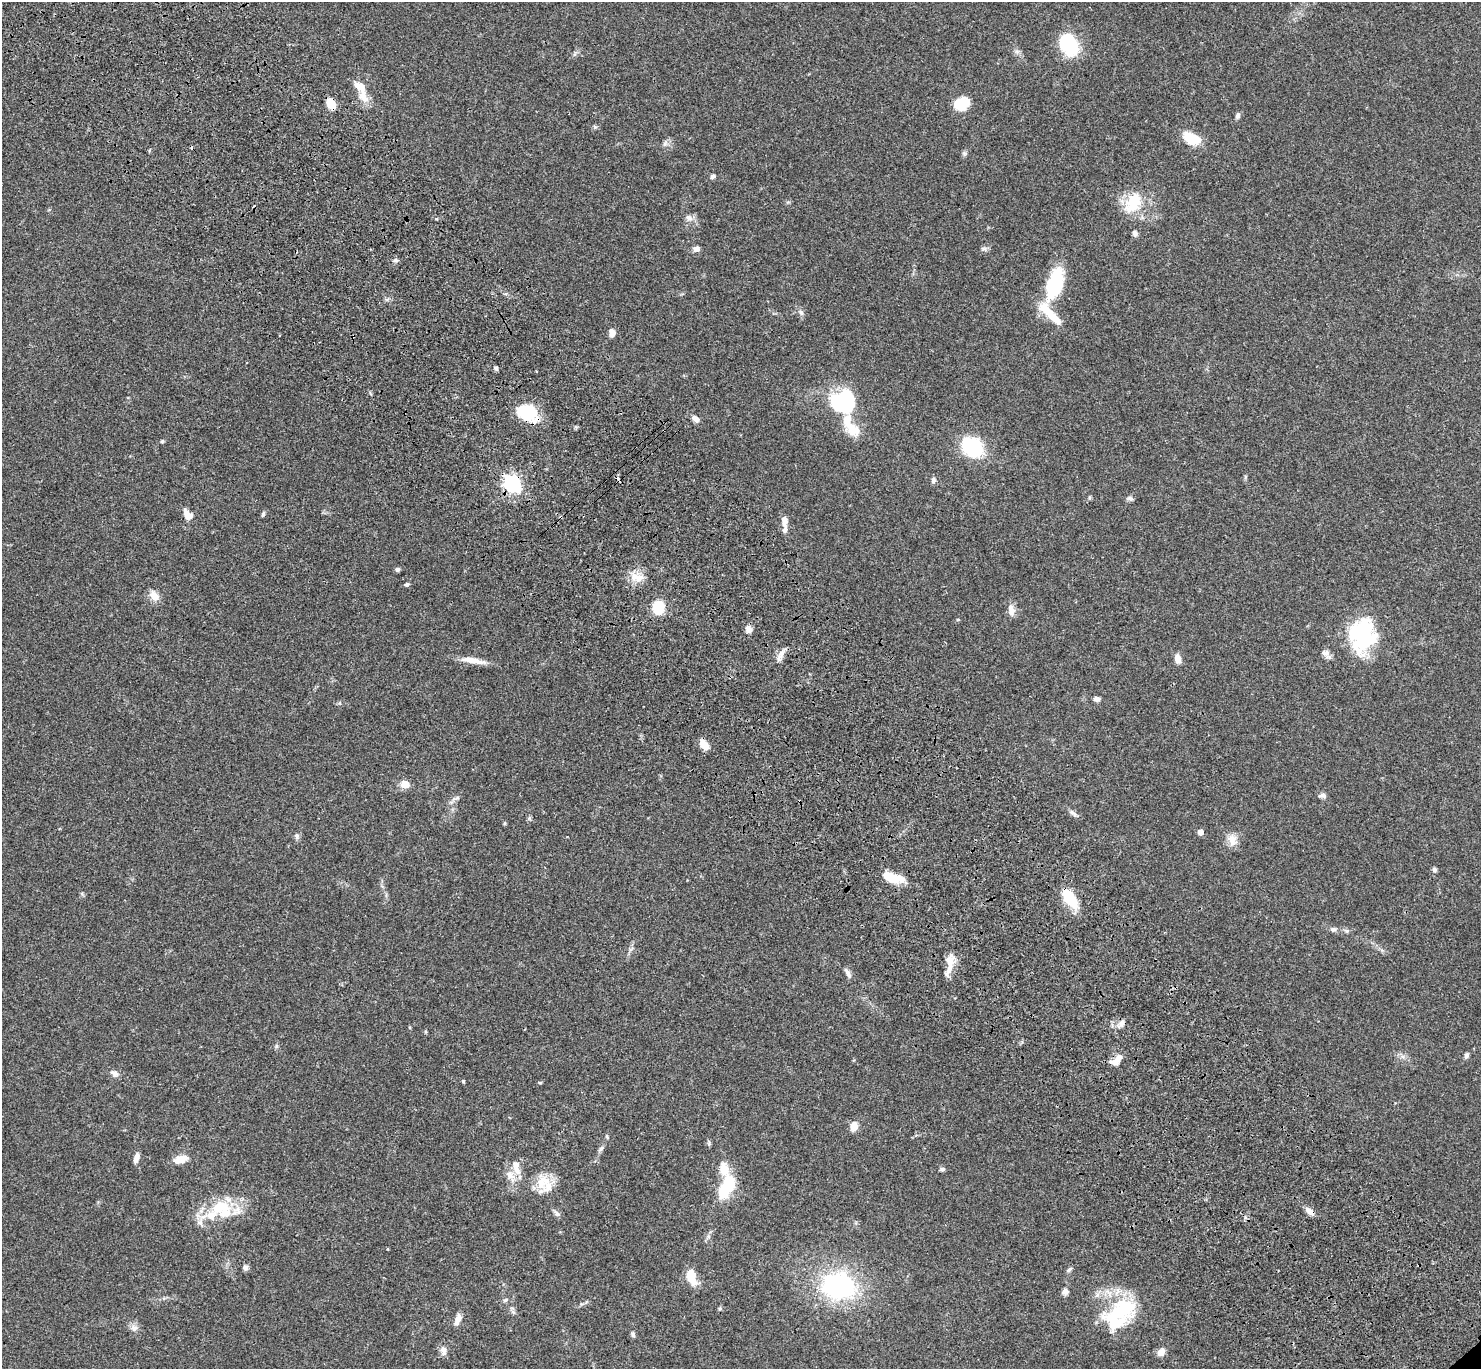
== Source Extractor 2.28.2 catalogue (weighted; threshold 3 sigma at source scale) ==
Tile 11 of 4 x 4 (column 3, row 3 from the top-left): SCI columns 3056-4534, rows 1619-2985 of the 6121 x 6108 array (HDU 1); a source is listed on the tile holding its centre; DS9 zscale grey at full resolution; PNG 1483 x 1371 px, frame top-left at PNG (2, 2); no overlay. Shown black and unused: <1% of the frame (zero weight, under 3 of 4 exposures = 6% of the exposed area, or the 3 px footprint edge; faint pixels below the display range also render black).
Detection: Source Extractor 2.28.2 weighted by HDU 2 'WHT'; one run over the whole footprint, this tile lists its part. Background 0.0502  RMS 0.0054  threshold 0.0242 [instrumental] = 3 sigma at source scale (4.5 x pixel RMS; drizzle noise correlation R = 1.50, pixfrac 1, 0.05/0.05 arcsec/px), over >= 5 px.
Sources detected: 113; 4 inside a brighter object's white glare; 4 cosmic-ray / hot-pixel residue — not listed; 9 inside a brighter listed object's ellipse — not listed separately; the other 96 listed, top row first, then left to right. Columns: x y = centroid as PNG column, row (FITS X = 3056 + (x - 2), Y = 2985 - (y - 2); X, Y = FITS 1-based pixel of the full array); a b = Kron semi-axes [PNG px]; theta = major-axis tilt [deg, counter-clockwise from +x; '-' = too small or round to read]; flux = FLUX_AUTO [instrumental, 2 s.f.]
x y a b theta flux
1069 44 23 16 -63 29
363 97 20 11 -66 6.4
331 104 11 7 -60 7.9
961 104 16 12 25 12
1237 116 7 5 73 1.5
595 127 6 5 - 0.88
1192 139 16 9 -21 18
665 143 7 6 - 1.4
964 153 7 4 -71 0.89
713 176 6 5 - 1.2
1133 203 28 18 58 17
689 218 10 7 -42 2.5
1135 233 7 6 - 1.6
696 249 8 7 - 2
984 249 9 4 8 1.1
396 260 7 5 0 1.1
1055 283 38 16 73 31
801 312 7 5 -67 1.4
612 333 9 6 88 2.8
496 368 6 5 - 1.1
537 372 3 2 - 0.49
848 403 29 12 -80 25
528 413 23 16 -27 23
695 419 10 7 -41 2.5
162 441 4 4 - 0.71
972 447 19 15 -39 36
933 480 8 6 87 1.4
512 484 7 6 - 160
1130 498 8 6 -22 1.3
263 514 7 4 75 0.87
187 515 14 8 -56 4.7
784 521 13 7 -82 3.8
397 569 6 5 - 1.2
635 577 12 11 - 6.2
407 584 5 4 - 1.1
154 596 14 10 -56 4.6
658 608 11 9 83 16
1011 610 16 8 -80 3.7
958 620 5 3 - 0.49
748 629 9 7 -48 2.6
1364 631 49 26 80 40
1325 653 13 8 -20 2.6
781 654 16 6 74 3
1178 659 10 6 -76 3.8
473 660 32 7 -10 6.9
1097 699 7 5 -5 1.9
704 745 12 7 -55 5.4
405 784 8 7 - 6.3
1322 795 11 5 2 1.4
457 798 11 5 31 1.4
1073 813 14 5 -41 1.7
529 818 6 4 -71 0.75
505 823 6 3 71 0.55
1200 832 5 5 - 3.3
297 836 8 6 80 1.4
1232 840 17 13 -65 4.9
1434 870 5 5 - 1.3
892 878 25 10 -16 11
1070 898 24 10 -55 17
1333 929 8 6 13 1.5
1347 931 6 4 -71 0.77
949 960 15 12 78 4.8
848 973 14 5 -61 2
1122 1023 9 7 61 2.2
1466 1055 7 5 68 1.5
1117 1059 18 8 54 4.6
114 1073 12 7 -26 2.2
463 1081 4 3 - 0.9
854 1126 11 8 79 4.1
607 1136 7 3 -82 0.66
601 1148 8 5 62 1.4
136 1158 11 5 74 3.2
180 1159 17 9 14 5.5
724 1169 40 14 -76 12
942 1169 7 5 9 1.1
516 1170 17 8 -55 4.9
510 1175 13 10 -73 4.5
545 1181 37 14 -57 12
725 1190 15 11 58 18
221 1207 30 21 8 22
1310 1211 12 6 -38 3.3
556 1213 10 6 -53 1.6
387 1249 4 3 - 0.4
245 1268 7 6 - 1.5
1069 1269 9 4 42 1
691 1277 16 8 -72 11
838 1286 30 23 -8 76
1065 1292 8 7 - 2.1
505 1300 7 5 27 1
720 1309 6 4 54 0.73
1122 1310 49 28 25 38
458 1319 14 7 69 3.4
134 1328 10 9 - 2.5
633 1335 7 5 -74 1.1
443 1350 14 8 -75 2.7
1161 1352 10 8 42 3.3
Overlapping masked pixels (flux is a lower limit): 6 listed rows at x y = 331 104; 528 413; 512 484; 1070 898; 1117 1059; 1310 1211
Unlisted compact peaks at least as high as the median listed source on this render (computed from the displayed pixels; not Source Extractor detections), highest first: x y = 276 1046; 436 219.